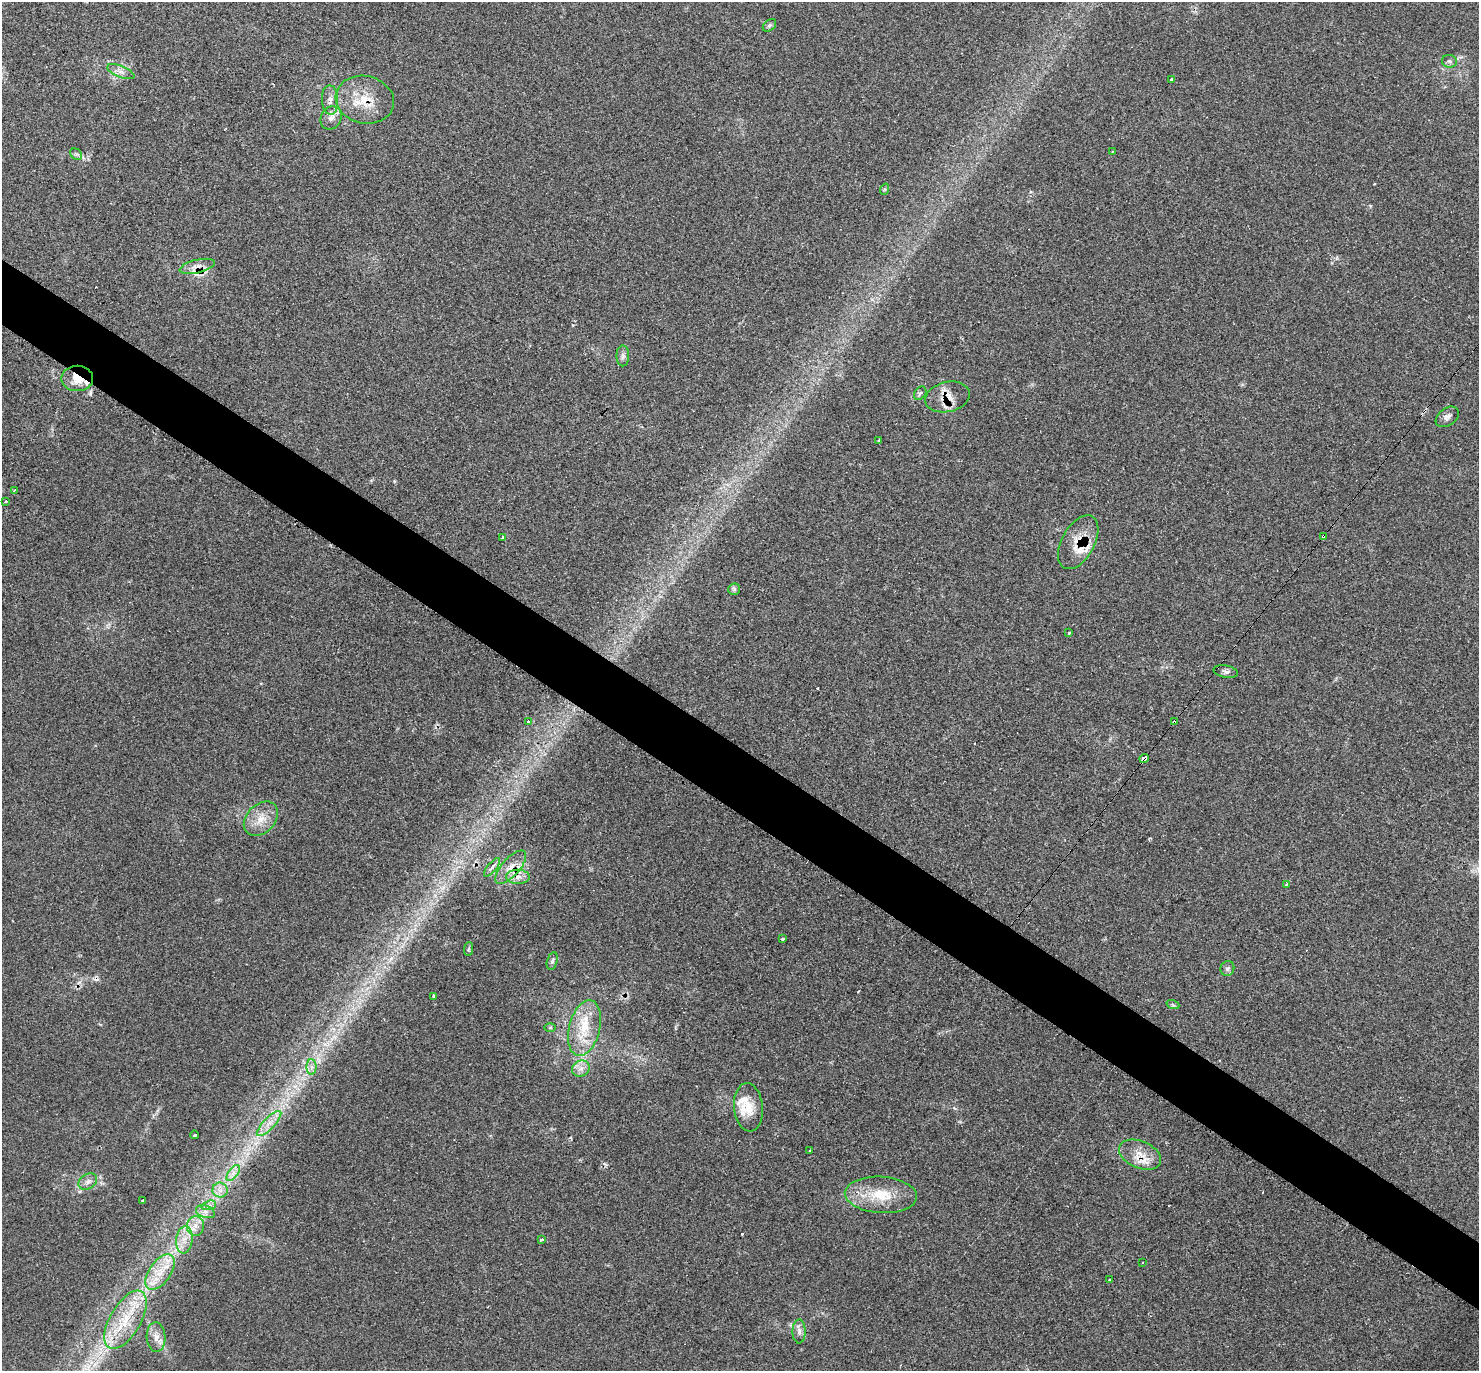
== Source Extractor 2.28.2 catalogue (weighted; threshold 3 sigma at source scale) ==
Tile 6 of 4 x 4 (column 2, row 2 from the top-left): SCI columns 1496-2972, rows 2892-4260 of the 5925 x 5928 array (HDU 1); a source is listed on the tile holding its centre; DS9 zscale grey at full resolution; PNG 1481 x 1373 px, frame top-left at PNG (2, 2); each listed source drawn as its Kron ellipse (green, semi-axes under 4 px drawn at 4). Shown black and unused: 5% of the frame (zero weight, under 3 of 4 exposures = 1% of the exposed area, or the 3 px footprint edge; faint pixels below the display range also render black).
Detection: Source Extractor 2.28.2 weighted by HDU 2 'WHT'; one run over the whole footprint, this tile lists its part. Background 0.0446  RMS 0.0061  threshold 0.0273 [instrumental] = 3 sigma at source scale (4.5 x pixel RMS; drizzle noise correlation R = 1.50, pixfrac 1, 0.05/0.05 arcsec/px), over >= 5 px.
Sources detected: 81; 12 cosmic-ray / hot-pixel residue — neither listed nor drawn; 5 inside a brighter listed object's ellipse — not listed separately; the other 64 listed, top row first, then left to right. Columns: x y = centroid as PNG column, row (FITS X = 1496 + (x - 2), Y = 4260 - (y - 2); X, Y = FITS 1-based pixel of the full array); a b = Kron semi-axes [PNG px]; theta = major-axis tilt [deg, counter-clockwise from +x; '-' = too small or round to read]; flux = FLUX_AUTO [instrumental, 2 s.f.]
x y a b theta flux
769 25 7 5 42 1.2
1449 61 7 6 - 1.4
121 72 14 5 -22 3.1
1171 79 3 3 - 2.7
330 100 15 8 -88 4.3
365 100 29 23 -13 19
331 118 12 10 59 4.1
1112 152 3 3 - 0.53
76 154 6 5 - 1.2
885 189 6 3 71 0.67
197 266 18 6 13 4.8
623 356 10 6 90 2.2
77 378 16 12 0 9.4
920 393 7 5 54 1.8
947 397 23 15 14 9.6
1447 417 13 8 35 2.8
879 440 3 3 - 1.3
14 490 3 3 - 0.66
5 502 3 3 - 1.7
1323 536 4 3 - 0.71
503 537 3 3 - 3.9
1078 542 29 16 61 14
734 589 6 5 - 1.1
1069 633 3 3 - 0.49
1226 672 12 6 -11 2
528 721 3 3 - 2.3
1174 722 4 3 - 4.8
1144 758 5 3 - 21
261 819 20 14 45 9.8
492 867 11 4 50 2.3
511 867 21 9 48 7.5
518 877 12 7 0 4.2
1286 884 3 3 - 1.4
782 939 3 3 - 4.3
468 949 7 4 87 0.95
552 961 9 5 74 1.3
1227 968 7 6 - 1.6
434 997 4 3 - 3.9
1173 1005 6 4 -18 0.87
550 1028 6 4 1 0.75
584 1028 28 15 76 19
311 1067 8 5 -90 2.2
581 1069 9 7 27 3.3
748 1107 24 14 -84 11
269 1123 16 5 45 5.4
195 1135 4 3 - 8
809 1151 3 2 - 0.56
1140 1155 22 13 -23 10
233 1173 9 4 53 2.6
88 1181 10 7 32 2.8
220 1190 7 7 - 3.2
881 1195 36 18 -4 21
142 1200 3 3 - 2
209 1205 7 4 19 1.9
205 1212 10 6 -19 2.9
196 1226 9 8 - 4.4
541 1239 3 3 - 3.4
184 1240 13 8 84 5.8
1142 1263 2 2 - 0.6
160 1272 20 11 55 12
1109 1280 3 3 - 1.7
125 1320 32 15 60 24
799 1331 12 6 90 2.7
156 1337 15 9 -86 5.1
Overlapping masked pixels (flux is a lower limit): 10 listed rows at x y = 365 100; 197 266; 77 378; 947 397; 1323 536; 1078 542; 1174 722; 1144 758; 511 867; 1140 1155
Unlisted compact peaks at least as high as the median listed source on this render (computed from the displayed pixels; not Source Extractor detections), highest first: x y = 394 481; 391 958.